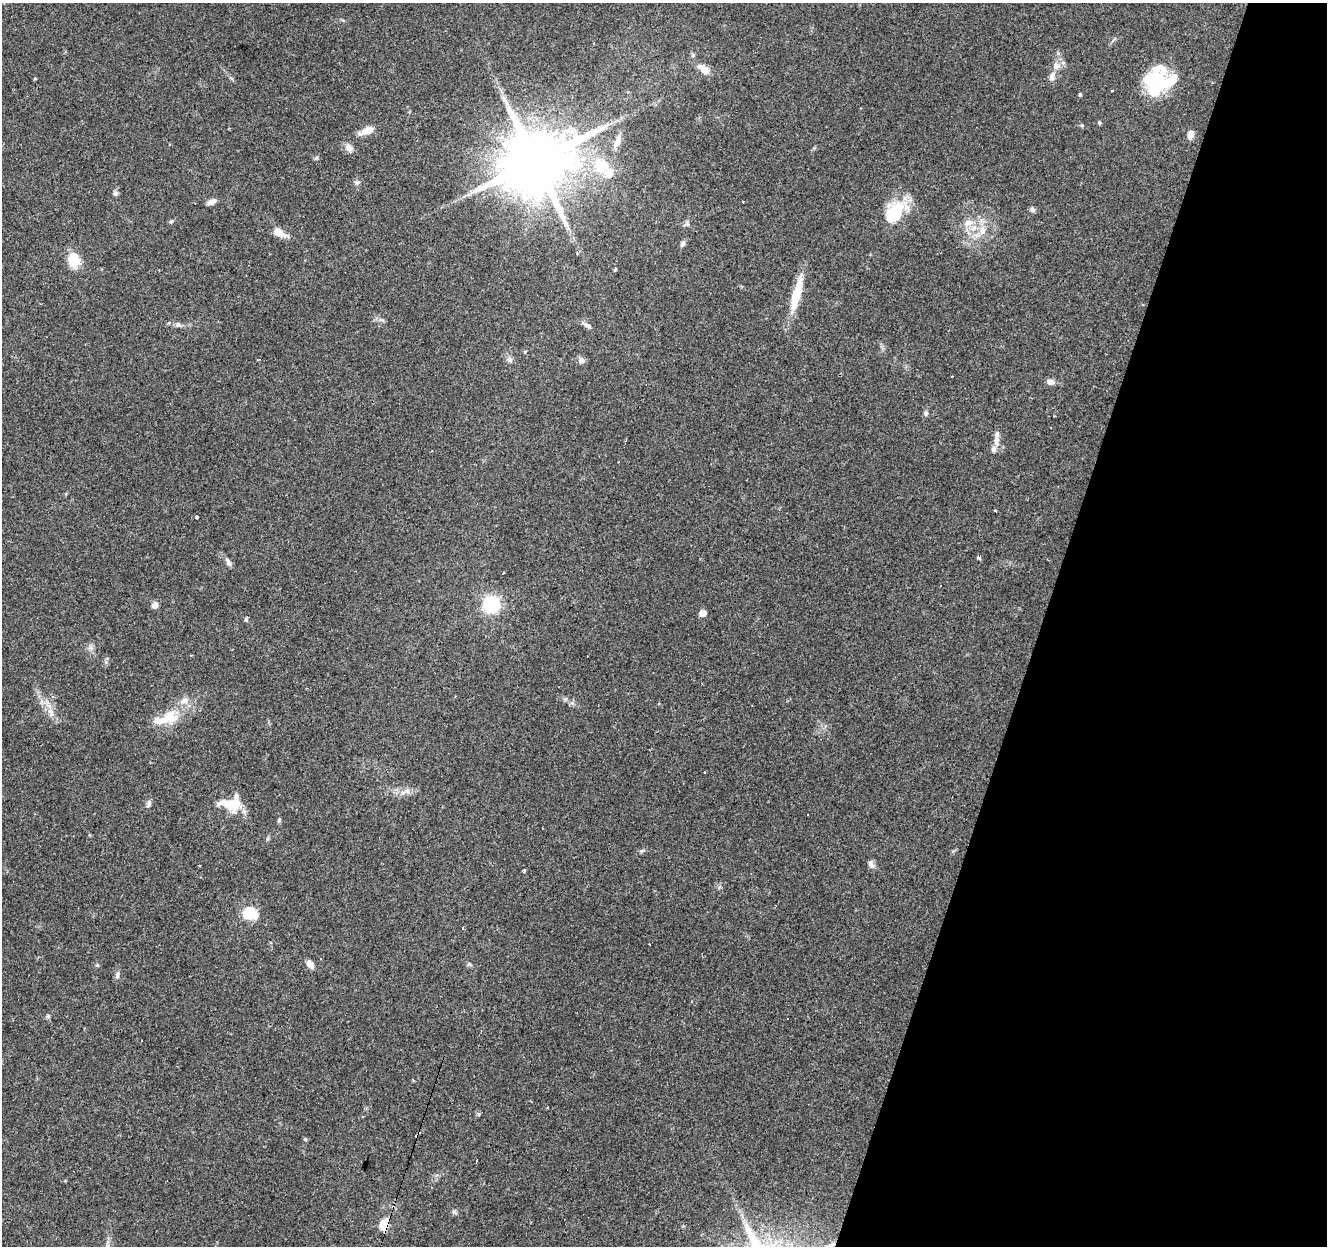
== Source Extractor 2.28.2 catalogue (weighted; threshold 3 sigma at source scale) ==
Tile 8 of 4 x 4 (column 4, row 2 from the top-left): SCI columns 3977-5301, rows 2704-3947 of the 5306 x 5470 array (HDU 1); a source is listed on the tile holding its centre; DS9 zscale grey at full resolution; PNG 1329 x 1248 px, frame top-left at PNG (2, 3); no overlay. Shown black and unused: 22% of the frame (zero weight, under 3 of 4 exposures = <1% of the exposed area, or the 3 px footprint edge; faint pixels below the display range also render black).
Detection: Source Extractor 2.28.2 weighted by HDU 2 'WHT'; one run over the whole footprint, this tile lists its part. Background 0.085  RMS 0.0048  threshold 0.0215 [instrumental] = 3 sigma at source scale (4.5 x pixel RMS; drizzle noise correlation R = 1.50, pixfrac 1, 0.0396/0.0396 arcsec/px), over >= 5 px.
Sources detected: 89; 3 inside a brighter object's white glare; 14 cosmic-ray / hot-pixel residue — not listed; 7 inside a brighter listed object's ellipse — not listed separately; the other 65 listed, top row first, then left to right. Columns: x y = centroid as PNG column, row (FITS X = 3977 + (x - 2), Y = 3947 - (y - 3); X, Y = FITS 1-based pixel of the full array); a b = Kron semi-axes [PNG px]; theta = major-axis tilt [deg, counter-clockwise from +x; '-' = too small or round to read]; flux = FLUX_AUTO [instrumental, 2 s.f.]
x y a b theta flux
1056 66 9 9 - 2.8
704 69 18 9 -36 4.6
1052 76 11 7 71 2.5
1159 82 26 23 11 19
1112 91 3 3 - 0.96
1080 94 4 3 - 0.7
505 100 9 4 -53 1.6
1099 122 4 4 - 0.74
367 131 15 7 23 5.7
1190 135 11 7 73 2.4
617 143 13 8 49 3.3
349 148 12 8 -60 2.4
535 161 19 16 39 4500
602 166 18 17 - 16
356 182 7 5 18 1
116 193 7 6 - 1.1
743 201 3 2 - 0.73
212 202 12 6 29 2.1
1032 209 8 6 -57 1.2
895 212 27 17 45 20
171 222 5 5 - 0.69
968 223 17 8 22 4.6
687 224 6 5 - 0.91
982 231 12 9 -76 4.2
278 232 13 8 -25 5.6
683 244 7 6 - 1.2
73 259 14 10 89 12
796 295 40 10 75 14
382 319 10 3 -22 0.93
178 324 7 7 - 1.2
587 326 13 5 -29 1.6
510 360 8 6 -13 1.4
581 360 8 7 - 2.1
1050 382 10 7 -11 2.1
926 413 7 6 - 1.2
996 440 16 7 90 3.3
995 511 3 3 - 2.3
197 516 3 3 - 2
979 558 4 3 - 1.5
228 562 12 6 -66 1.7
503 573 3 2 - 0.85
491 604 7 6 - 130
155 605 5 5 - 3.9
702 613 5 5 - 5.5
245 619 5 3 - 0.69
47 702 7 4 -71 1.3
50 711 7 5 -32 1.5
167 718 40 15 18 14
149 804 10 6 73 1.5
233 805 23 13 65 9.8
279 820 6 4 74 0.74
642 850 7 4 20 0.73
871 864 12 6 -62 1.8
524 871 3 3 - 1.2
249 913 11 9 -12 18
649 944 3 2 - 0.5
310 964 10 6 -55 3.2
469 964 6 5 - 0.86
97 965 5 4 - 0.59
117 975 11 5 79 1.4
48 1016 6 5 - 0.77
548 1108 3 2 - 0.53
305 1139 6 3 -71 0.49
454 1212 7 4 -34 0.87
383 1225 19 10 80 5
Overlapping masked pixels (flux is a lower limit): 1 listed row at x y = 383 1225
Unlisted compact peaks at least as high as the median listed source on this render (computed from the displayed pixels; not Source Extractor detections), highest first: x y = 1082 125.